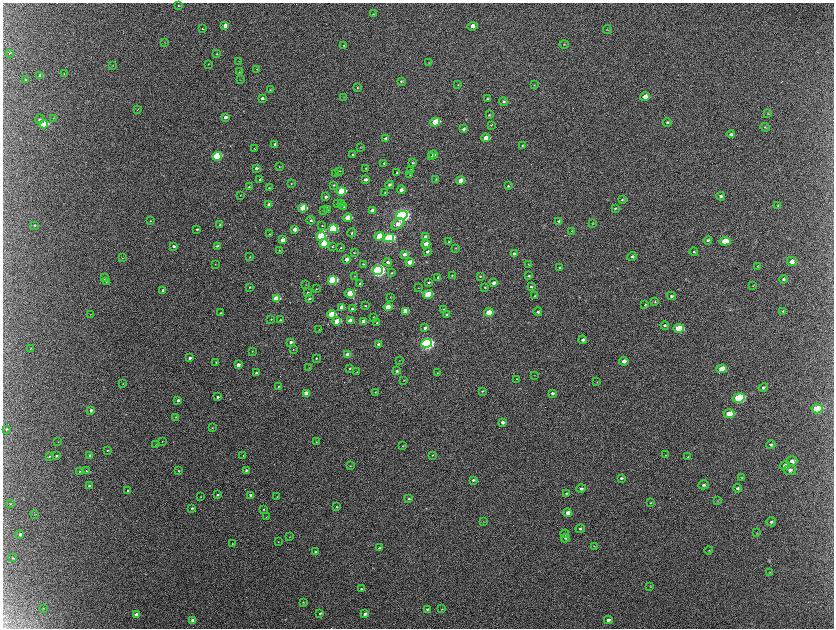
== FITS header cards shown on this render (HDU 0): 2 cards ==
NAXIS1  =                 1663 / length of data axis 1
NAXIS2  =                 1252 / length of data axis 2

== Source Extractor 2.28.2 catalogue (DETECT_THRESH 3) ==
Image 1663 x 1252 px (HDU 0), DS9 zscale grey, zoomed out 1/2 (1 PNG px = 2 x 2 image px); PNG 836 x 630 px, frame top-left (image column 2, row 1251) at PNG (3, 3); each listed source drawn as its Kron ellipse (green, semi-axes under 4 px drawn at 4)
Background 2170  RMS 33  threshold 98.4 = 3 sigma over >= 5 px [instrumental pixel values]
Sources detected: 320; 10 cannot appear on this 1/2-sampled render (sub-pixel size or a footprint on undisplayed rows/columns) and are neither listed nor drawn; the other 310 listed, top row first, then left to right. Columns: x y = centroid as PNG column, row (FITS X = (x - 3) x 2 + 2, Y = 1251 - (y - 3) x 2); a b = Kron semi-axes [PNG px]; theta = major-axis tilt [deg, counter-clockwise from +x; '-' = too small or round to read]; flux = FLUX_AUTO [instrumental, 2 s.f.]
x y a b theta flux
178 5 3 3 - 5.0e+03
373 14 3 3 - 4.1e+03
225 26 4 3 - 4.0e+04
472 26 5 4 - 3.2e+04
202 29 3 3 - 5.1e+03
607 30 4 2 - 4.4e+03
165 42 3 2 - 2.4e+03
564 44 4 3 - 4.6e+03
344 45 3 3 - 5.2e+03
10 53 3 2 - 3.0e+03
217 54 3 3 - 4.9e+03
238 61 3 2 - 2.3e+03
429 63 3 3 - 3.4e+03
208 64 3 2 - 2.7e+03
112 66 3 2 - 2.6e+03
257 69 2 2 - 2.4e+03
239 72 2 2 - 2.6e+03
64 74 3 2 - 3.2e+03
40 76 4 3 - 1.3e+04
25 80 3 3 - 4.3e+03
240 80 3 2 - 2.0e+03
401 81 3 3 - 7.3e+03
458 85 3 3 - 3.7e+03
534 85 3 2 - 3.3e+03
357 88 3 3 - 5.4e+03
270 90 3 3 - 5.8e+03
344 97 3 2 - 2.9e+03
645 97 5 4 - 3.4e+04
262 98 4 3 - 1.4e+04
487 99 4 3 - 7.3e+03
503 101 4 3 - 9.4e+03
137 110 2 1 - 3.1e+03
768 114 3 2 - 4.0e+03
489 115 3 3 - 5.8e+03
225 117 3 3 - 2.5e+04
53 118 3 2 - 2.9e+03
39 119 4 4 - 9.9e+03
435 122 5 3 - 2.2e+05
667 122 4 4 - 8.7e+03
44 124 4 3 - 3.3e+05
491 125 3 3 - 4.3e+03
765 127 5 2 - 5.4e+03
463 129 4 3 - 1.6e+04
731 134 4 4 - 1.1e+04
486 138 4 3 - 5.4e+04
386 139 3 3 - 1.8e+04
275 144 3 3 - 1.3e+04
522 145 3 3 - 4.9e+03
360 147 3 2 - 2.3e+03
255 149 3 2 - 3.6e+03
433 154 4 3 - 2.2e+04
353 155 3 3 - 5.9e+03
217 156 4 3 - 4.5e+05
431 157 3 2 - 4.9e+03
384 163 3 3 - 6.2e+03
412 163 3 3 - 7.2e+03
279 167 3 2 - 3.5e+03
256 168 3 3 - 1.6e+04
366 168 2 2 - 3.0e+03
411 170 4 3 - 1.2e+04
340 171 3 2 - 3.1e+03
397 173 3 3 - 6.5e+03
335 174 2 2 - 2.9e+03
410 175 3 3 - 4.1e+03
365 179 3 3 - 1.9e+04
436 179 3 2 - 4.2e+03
260 180 3 3 - 6.9e+03
461 180 4 3 - 8.3e+04
291 184 2 2 - 3.3e+03
334 185 3 3 - 5.6e+03
389 185 4 3 - 1.6e+04
508 186 4 3 - 8.3e+03
249 187 2 2 - 5.2e+03
269 188 3 3 - 5.2e+03
401 190 4 3 - 2.5e+04
341 191 4 3 - 3.1e+05
385 192 3 2 - 4.0e+03
240 195 2 2 - 3.3e+03
721 196 4 3 - 1.3e+04
326 197 3 3 - 1.3e+04
622 200 4 3 - 6.9e+03
341 203 3 2 - 2.5e+03
269 204 3 3 - 3.2e+04
337 204 3 2 - 4.6e+03
778 206 3 2 - 3.6e+03
344 207 3 2 - 4.3e+03
303 208 4 3 - 2.2e+05
615 208 4 3 - 6.7e+03
323 210 3 3 - 5.9e+03
327 210 4 3 - 5.7e+03
372 210 4 3 - 4.1e+04
402 215 6 4 14 2.3e+06
348 218 4 3 - 1.7e+05
311 220 4 3 - 1.1e+04
150 221 3 2 - 3.3e+03
558 221 4 3 - 7.8e+03
592 223 3 3 - 3.8e+03
220 224 3 3 - 7.8e+03
398 224 7 5 29 4.3e+04
34 225 4 3 - 5.5e+03
322 226 3 3 - 5.7e+03
197 229 3 3 - 1.1e+04
295 229 3 3 - 4.4e+04
333 229 5 3 - 4.8e+05
572 231 3 3 - 3.6e+03
352 233 4 3 - 6.8e+03
269 234 3 3 - 5.2e+03
321 236 5 4 - 4.4e+05
379 236 5 3 - 1.7e+05
425 236 4 3 - 1.0e+04
389 238 5 4 - 7.9e+05
282 240 3 3 - 5.8e+04
708 240 4 4 - 1.1e+04
725 241 5 4 - 1.0e+05
449 242 3 2 - 5.9e+03
324 244 4 3 - 3.4e+05
426 244 4 3 - 6.6e+04
173 246 3 2 - 1.3e+04
217 246 3 2 - 7.3e+03
332 246 3 2 - 4.7e+03
341 248 3 2 - 4.9e+03
456 248 3 2 - 3.9e+03
279 250 3 3 - 4.4e+03
427 252 4 3 - 1.6e+04
694 252 4 3 - 6.9e+03
354 253 3 2 - 4.1e+03
514 253 3 3 - 9.4e+03
405 254 4 3 - 2.7e+04
632 256 4 4 - 1.2e+04
250 257 3 3 - 4.6e+03
122 258 3 2 - 3.5e+03
347 259 3 3 - 4.4e+04
388 262 4 3 - 1.9e+04
410 262 4 3 - 9.4e+04
792 262 5 4 - 4.1e+04
215 264 2 2 - 2.3e+03
363 264 2 2 - 5.1e+03
528 264 3 2 - 3.5e+03
758 266 4 2 - 4.2e+03
560 268 4 3 - 1.0e+04
378 270 5 4 - 1.8e+06
392 273 4 3 - 7.4e+03
452 275 3 2 - 4.0e+03
355 276 2 2 - 2.8e+03
480 276 3 3 - 3.9e+03
529 276 4 3 - 8.9e+03
438 277 3 3 - 1.0e+04
104 278 3 3 - 1.5e+04
783 279 4 4 - 1.2e+04
333 280 4 3 - 5.2e+05
106 281 3 3 - 6.0e+03
360 283 3 3 - 5.9e+03
429 283 3 2 - 6.1e+03
494 283 4 3 - 2.4e+04
306 284 3 2 - 2.4e+03
753 286 4 3 - 4.2e+03
249 287 3 3 - 6.5e+03
485 287 3 2 - 4.9e+03
531 287 3 3 - 7.3e+03
418 288 3 2 - 3.1e+03
316 289 3 2 - 3.3e+03
163 290 3 2 - 1.4e+04
307 292 3 2 - 4.4e+03
350 294 5 3 - 1.9e+05
428 295 5 3 - 2.6e+05
535 296 3 2 - 7.8e+03
671 296 4 3 - 1.3e+04
390 297 2 2 - 3.4e+03
276 299 4 3 - 2.0e+05
309 299 3 2 - 8.1e+03
655 302 4 3 - 5.5e+03
645 305 3 3 - 5.9e+03
365 306 3 2 - 5.5e+03
342 307 4 3 - 6.0e+04
388 307 4 3 - 1.6e+05
352 308 3 3 - 1.2e+04
443 309 3 2 - 5.5e+03
405 311 4 4 - 8.0e+04
783 311 4 4 - 6.6e+03
489 312 4 3 - 1.3e+05
538 312 4 3 - 1.3e+04
221 313 3 2 - 3.9e+03
91 314 2 2 - 2.1e+03
332 314 4 3 - 2.0e+05
447 315 3 3 - 1.4e+04
373 318 3 3 - 7.4e+03
271 319 2 2 - 4.0e+03
280 320 3 3 - 7.0e+03
337 321 4 3 - 1.6e+05
350 321 4 3 - 7.8e+04
363 321 3 3 - 4.8e+04
377 323 3 3 - 5.7e+03
665 326 4 4 - 9.3e+03
425 328 4 3 - 1.6e+04
679 328 5 4 - 2.0e+05
319 329 2 2 - 2.1e+03
583 340 4 3 - 1.4e+04
291 342 3 3 - 1.5e+04
427 343 5 4 - 1.6e+06
378 344 3 3 - 1.4e+04
31 348 3 2 - 3.4e+03
293 349 2 2 - 2.4e+03
252 351 2 2 - 2.9e+03
347 355 4 3 - 6.9e+04
190 358 3 3 - 1.8e+04
316 358 3 2 - 5.0e+03
399 360 2 2 - 2.2e+03
624 361 5 4 - 3.1e+04
216 362 3 3 - 5.2e+03
238 365 3 3 - 3.0e+04
309 368 3 2 - 2.5e+03
350 368 3 3 - 4.8e+03
722 369 5 4 - 8.3e+04
397 371 3 3 - 1.4e+04
357 372 3 2 - 2.8e+03
256 373 3 2 - 1.2e+04
437 373 3 2 - 3.0e+03
534 375 3 2 - 2.1e+03
516 379 3 2 - 3.1e+03
404 380 2 2 - 2.5e+03
597 382 3 3 - 4.0e+03
123 384 3 2 - 3.2e+03
278 386 2 2 - 3.8e+03
763 388 5 4 - 1.2e+04
482 391 4 3 - 6.7e+03
375 392 2 2 - 2.6e+03
306 393 4 3 - 7.9e+04
552 393 4 3 - 1.3e+04
217 397 3 2 - 1.1e+04
739 398 6 4 7 4.5e+05
178 400 3 2 - 2.1e+04
817 409 6 4 -2 1.9e+05
91 410 3 3 - 1.6e+04
729 414 5 4 - 9.9e+04
176 417 3 2 - 4.5e+03
502 422 4 3 - 1.6e+04
212 428 3 2 - 2.4e+03
7 429 4 3 - 7.1e+03
162 441 2 2 - 2.3e+03
58 442 3 2 - 2.2e+03
316 442 3 2 - 3.1e+03
156 445 3 2 - 2.9e+03
771 445 5 4 - 9.3e+03
403 446 3 2 - 4.1e+03
108 450 3 2 - 4.8e+03
90 455 4 3 - 1.1e+04
433 455 3 2 - 4.1e+03
666 455 4 2 - 3.8e+03
49 456 3 3 - 4.8e+03
56 456 3 2 - 8.8e+03
243 456 3 2 - 3.9e+03
688 457 4 4 - 7.1e+03
792 461 5 5 - 2.4e+04
350 466 3 2 - 2.3e+03
785 466 5 4 - 2.6e+04
246 470 3 3 - 1.0e+04
790 470 6 5 - 2.0e+04
80 471 3 3 - 4.9e+03
86 471 3 3 - 6.2e+03
179 471 3 2 - 5.0e+03
742 477 3 2 - 3.5e+03
621 478 4 3 - 1.0e+04
473 480 3 3 - 1.1e+04
704 485 5 4 - 1.1e+04
89 486 3 3 - 1.1e+04
738 488 4 3 - 1.3e+04
581 489 5 3 - 1.9e+04
127 491 2 2 - 7.7e+03
566 493 4 3 - 6.5e+03
217 495 3 3 - 8.8e+03
251 495 3 3 - 3.2e+04
201 497 2 2 - 2.7e+03
277 497 3 2 - 3.8e+03
409 499 3 2 - 6.8e+03
717 501 3 2 - 3.5e+03
651 503 4 3 - 5.4e+03
10 504 3 2 - 3.5e+03
337 507 3 3 - 4.6e+03
192 508 3 3 - 7.2e+03
263 509 3 2 - 5.9e+03
568 513 4 3 - 4.5e+04
35 514 3 2 - 3.3e+03
266 517 3 2 - 3.3e+03
483 521 2 2 - 2.0e+03
771 522 5 4 - 1.2e+04
580 529 5 3 - 8.1e+03
757 533 3 2 - 3.6e+03
20 534 3 3 - 1.4e+04
565 534 4 4 - 8.6e+03
290 537 3 2 - 2.0e+03
565 538 4 4 - 7.7e+03
278 542 2 2 - 2.2e+03
232 544 2 2 - 3.5e+03
594 546 3 2 - 3.9e+03
379 548 3 3 - 7.3e+03
709 550 4 2 - 3.5e+03
315 551 3 3 - 8.6e+03
13 558 3 2 - 3.9e+03
770 573 4 3 - 4.4e+03
650 586 3 3 - 3.6e+03
361 589 4 3 - 7.3e+03
303 602 3 3 - 5.8e+03
43 608 3 2 - 2.7e+03
427 609 3 3 - 7.4e+03
441 609 2 2 - 3.2e+03
320 613 3 3 - 8.4e+03
365 613 3 3 - 2.3e+04
136 614 3 3 - 3.4e+04
193 620 3 3 - 3.9e+04
608 620 4 3 - 1.9e+04
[10 sub-pixel or undisplayed-footprint detections neither listed nor drawn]